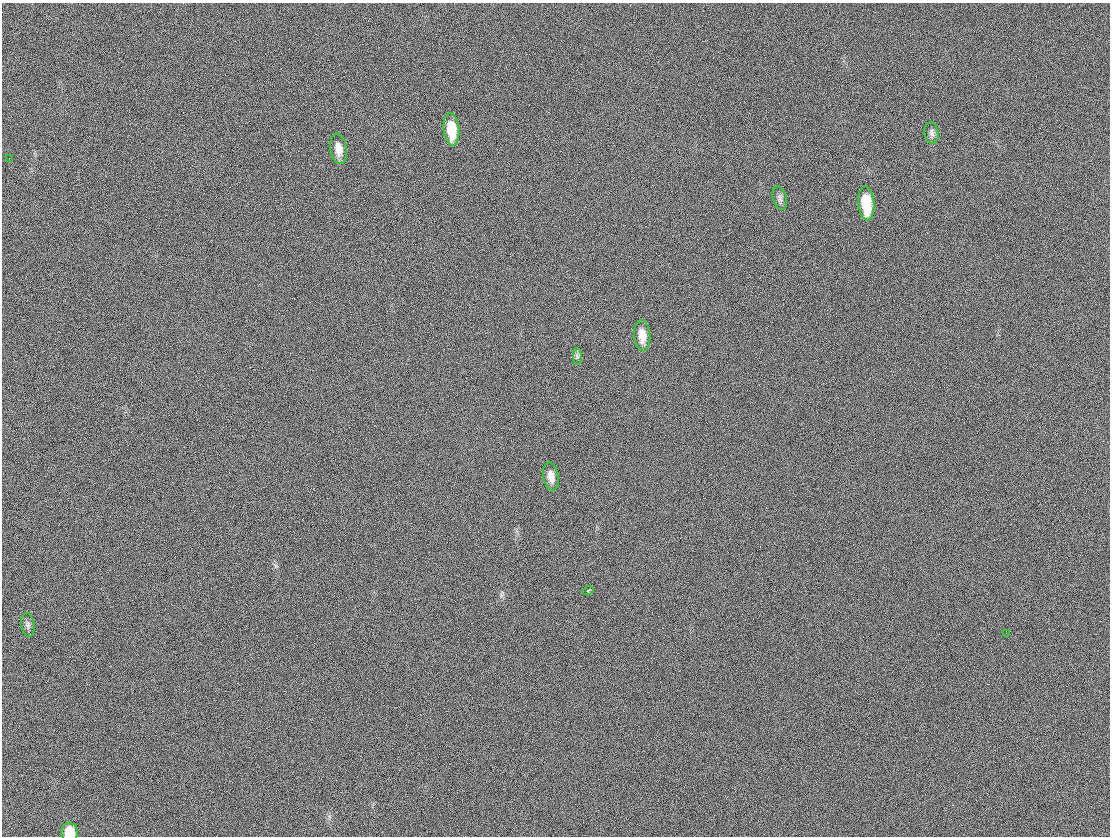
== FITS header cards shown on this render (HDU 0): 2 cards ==
NAXIS1  =                 1108
NAXIS2  =                  834

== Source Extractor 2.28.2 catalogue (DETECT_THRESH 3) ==
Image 1108 x 834 px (HDU 0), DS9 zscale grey, 1 PNG px = 1 image px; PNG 1112 x 838 px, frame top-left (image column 1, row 834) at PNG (2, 3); each listed source drawn as its Kron ellipse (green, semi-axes under 4 px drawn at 4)
Background 34.7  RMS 27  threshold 80.2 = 3 sigma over >= 5 px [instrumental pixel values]
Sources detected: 13; all 13 listed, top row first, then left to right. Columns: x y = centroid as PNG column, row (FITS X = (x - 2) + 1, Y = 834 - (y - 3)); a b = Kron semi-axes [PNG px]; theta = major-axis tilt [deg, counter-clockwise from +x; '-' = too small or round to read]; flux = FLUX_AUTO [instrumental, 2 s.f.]
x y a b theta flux
451 129 16 8 -84 52000
932 133 11 7 -82 6900
339 149 15 8 -81 20000
9 158 2 2 - 830
780 198 12 7 -72 6800
866 203 17 8 -85 69000
642 335 15 8 -85 23000
577 357 8 4 -90 4200
551 476 14 7 -80 15000
588 591 5 3 - 11000
28 625 12 6 -80 6600
1006 633 2 2 - 3600
70 832 9 8 - 33000
At the frame edge (FLAGS 8, measured only in part): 1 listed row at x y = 70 832